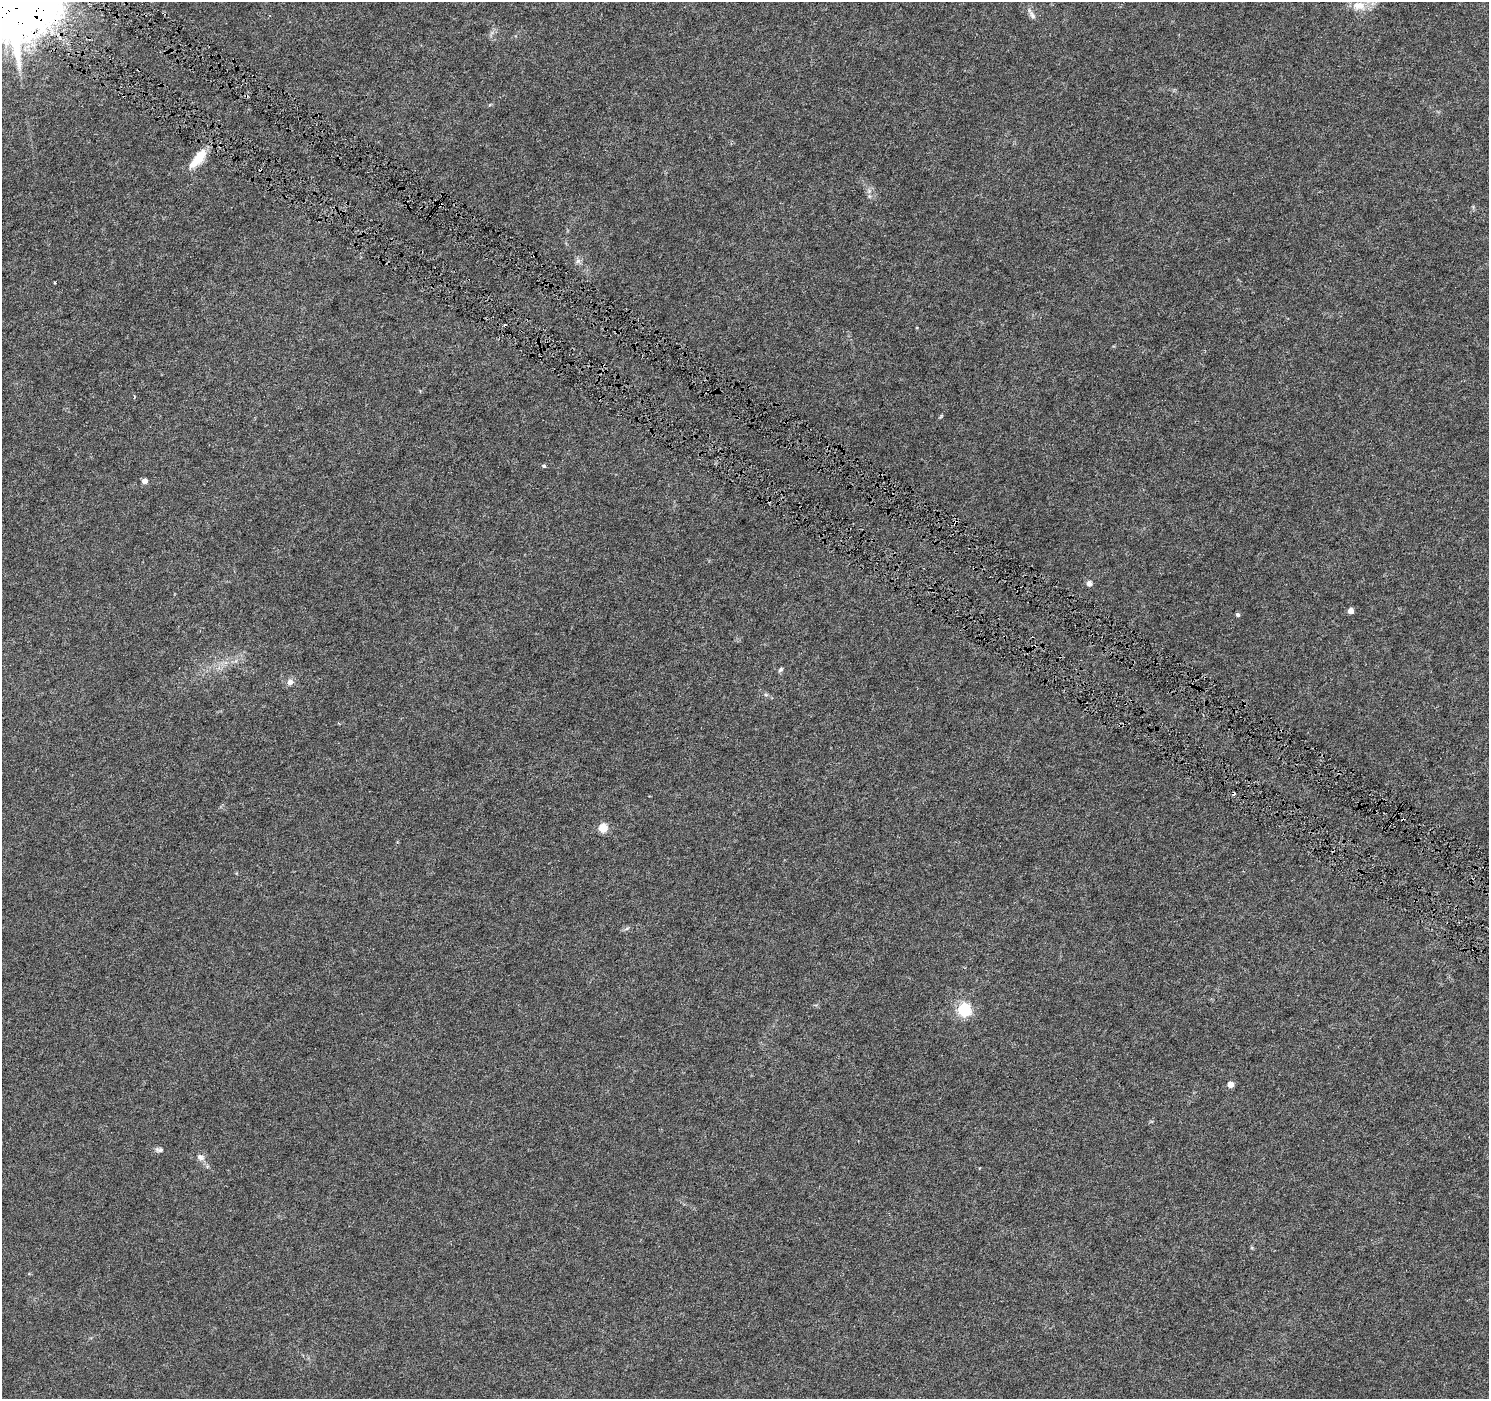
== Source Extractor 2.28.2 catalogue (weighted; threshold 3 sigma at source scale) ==
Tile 11 of 4 x 4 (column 3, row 3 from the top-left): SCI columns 2977-4463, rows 1584-2980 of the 5958 x 6028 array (HDU 1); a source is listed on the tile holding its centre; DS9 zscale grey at full resolution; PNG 1491 x 1401 px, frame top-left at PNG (2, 2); no overlay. Shown black and unused: <1% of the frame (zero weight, under 4 of 8 exposures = <1% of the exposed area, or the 3 px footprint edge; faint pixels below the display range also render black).
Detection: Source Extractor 2.28.2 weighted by HDU 2 'WHT'; one run over the whole footprint, this tile lists its part. Background 0.00236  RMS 8.3e-04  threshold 0.0034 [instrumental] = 3 sigma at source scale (4.09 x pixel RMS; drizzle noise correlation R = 1.36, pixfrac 0.8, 0.0396/0.0396 arcsec/px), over >= 5 px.
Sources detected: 26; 6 cosmic-ray / hot-pixel residue — not listed; the other 20 listed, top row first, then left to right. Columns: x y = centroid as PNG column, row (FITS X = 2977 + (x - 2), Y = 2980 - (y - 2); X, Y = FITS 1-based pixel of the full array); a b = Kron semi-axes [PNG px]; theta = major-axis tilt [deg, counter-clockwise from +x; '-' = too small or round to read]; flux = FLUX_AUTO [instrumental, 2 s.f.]
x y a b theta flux
1359 6 20 12 -8 1.2
1031 14 19 6 -58 0.37
198 158 25 9 50 1.8
869 196 7 4 -72 0.15
578 261 8 7 - 0.26
55 283 3 2 - 0.071
134 397 5 3 - 0.059
544 466 5 4 - 0.12
145 481 5 5 - 0.44
1089 583 5 5 - 0.42
1350 611 4 4 - 0.73
1238 615 4 4 - 0.18
781 669 7 4 44 0.14
290 682 9 8 - 0.36
766 695 6 4 -19 0.12
603 828 5 5 - 3
964 1010 6 6 - 11
1230 1084 4 4 - 0.85
159 1150 11 6 -3 0.26
200 1157 11 8 -21 0.36